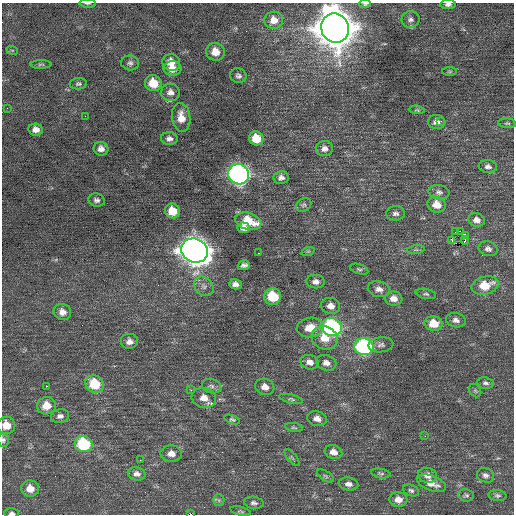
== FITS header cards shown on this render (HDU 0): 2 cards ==
NAXIS1  =                  512 / Axis length
NAXIS2  =                  512 / Axis length

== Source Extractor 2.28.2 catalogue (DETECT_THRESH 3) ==
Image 512 x 512 px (HDU 0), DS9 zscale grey, 1 PNG px = 1 image px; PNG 516 x 516 px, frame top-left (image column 1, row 512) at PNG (2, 3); each listed source drawn as its Kron ellipse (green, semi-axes under 4 px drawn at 4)
Background 0.238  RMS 0.78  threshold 2.35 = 3 sigma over >= 5 px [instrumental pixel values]
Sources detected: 112; all 112 listed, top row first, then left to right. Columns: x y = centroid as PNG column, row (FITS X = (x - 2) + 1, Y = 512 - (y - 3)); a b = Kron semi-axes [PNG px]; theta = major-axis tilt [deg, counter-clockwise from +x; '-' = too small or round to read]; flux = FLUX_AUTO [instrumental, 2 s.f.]
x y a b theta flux
88 3 8 3 -3 75
365 4 6 3 4 75
448 4 7 4 2 170
410 19 9 8 - 220
274 20 9 8 - 470
335 28 15 13 -53 130000
12 50 6 3 -18 57
215 52 9 9 - 670
171 62 9 8 - 600
130 63 9 7 -9 180
41 64 10 3 0 90
173 69 9 7 0 590
450 72 7 3 0 67
238 76 8 7 - 170
153 83 8 8 - 1200
78 84 8 5 2 120
170 92 9 8 - 280
7 108 3 2 - 90
417 110 7 4 -8 79
85 116 2 2 - 180
181 117 14 9 -82 670
441 121 3 2 - 190
437 122 9 7 -3 280
507 123 9 5 -5 110
36 130 7 6 - 320
256 138 7 7 - 1100
169 139 8 6 -5 220
101 149 7 7 - 270
324 149 8 7 - 270
488 167 9 6 -5 190
238 174 10 10 - 18000
281 178 7 6 - 210
439 192 10 7 -8 180
97 200 8 6 -16 170
304 205 8 6 33 130
437 205 9 8 - 630
172 211 7 7 - 1000
395 213 9 7 -1 190
477 220 8 6 -16 300
248 221 13 8 -17 1500
244 228 6 5 - 260
456 231 2 2 - 130
460 231 2 2 - 190
465 235 3 2 - 360
452 240 3 2 - 300
465 240 4 3 - 110
488 249 9 7 -15 220
416 250 9 4 8 110
194 251 13 11 -24 52000
308 251 7 4 18 76
258 253 3 2 - 130
244 265 6 5 - 170
359 269 9 5 -18 120
316 282 9 6 -7 260
235 284 6 5 - 240
485 285 14 9 14 1200
204 286 11 8 -44 290
379 289 11 8 -12 320
426 294 10 5 -11 100
273 297 8 8 - 1900
394 299 9 7 -6 380
331 306 10 8 -15 360
62 312 9 8 - 350
456 320 10 7 -13 230
434 324 9 7 -6 1000
310 327 13 9 10 830
331 327 10 9 - 8100
324 338 13 11 -24 880
130 342 9 8 - 290
381 345 12 7 6 210
364 347 9 8 - 7700
310 362 9 7 -15 310
326 363 10 7 -17 300
485 383 8 5 -10 150
95 384 9 8 - 1700
46 386 2 2 - 370
212 386 10 7 -17 190
265 387 10 8 -19 380
191 390 4 3 - 38
475 391 7 5 -54 99
204 398 12 10 -14 530
291 399 12 4 -14 120
46 406 9 8 - 710
60 416 9 6 9 200
232 419 8 4 -20 95
317 419 10 7 -14 320
6 425 9 8 - 670
294 427 9 4 -10 92
425 436 3 2 - 36
3 440 7 5 -86 120
84 444 9 8 - 3500
333 452 9 7 -17 380
171 454 10 8 -3 390
292 458 10 3 -49 84
140 460 2 2 - 140
381 473 10 4 -10 110
137 474 9 6 -12 240
428 475 9 7 -14 380
485 475 9 7 -24 200
325 476 9 5 -33 110
431 483 15 7 -21 550
348 484 10 6 -8 270
30 488 9 8 - 610
411 490 8 5 -25 120
466 495 8 6 -9 120
497 495 9 5 -5 120
219 500 6 5 - 95
398 500 9 7 -9 460
254 503 10 6 -9 170
241 511 10 3 -15 83
12 513 7 5 -1 130
191 514 3 2 - 1600
At the frame edge (FLAGS 8, measured only in part): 7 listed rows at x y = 88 3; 365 4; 448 4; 6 425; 3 440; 12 513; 191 514